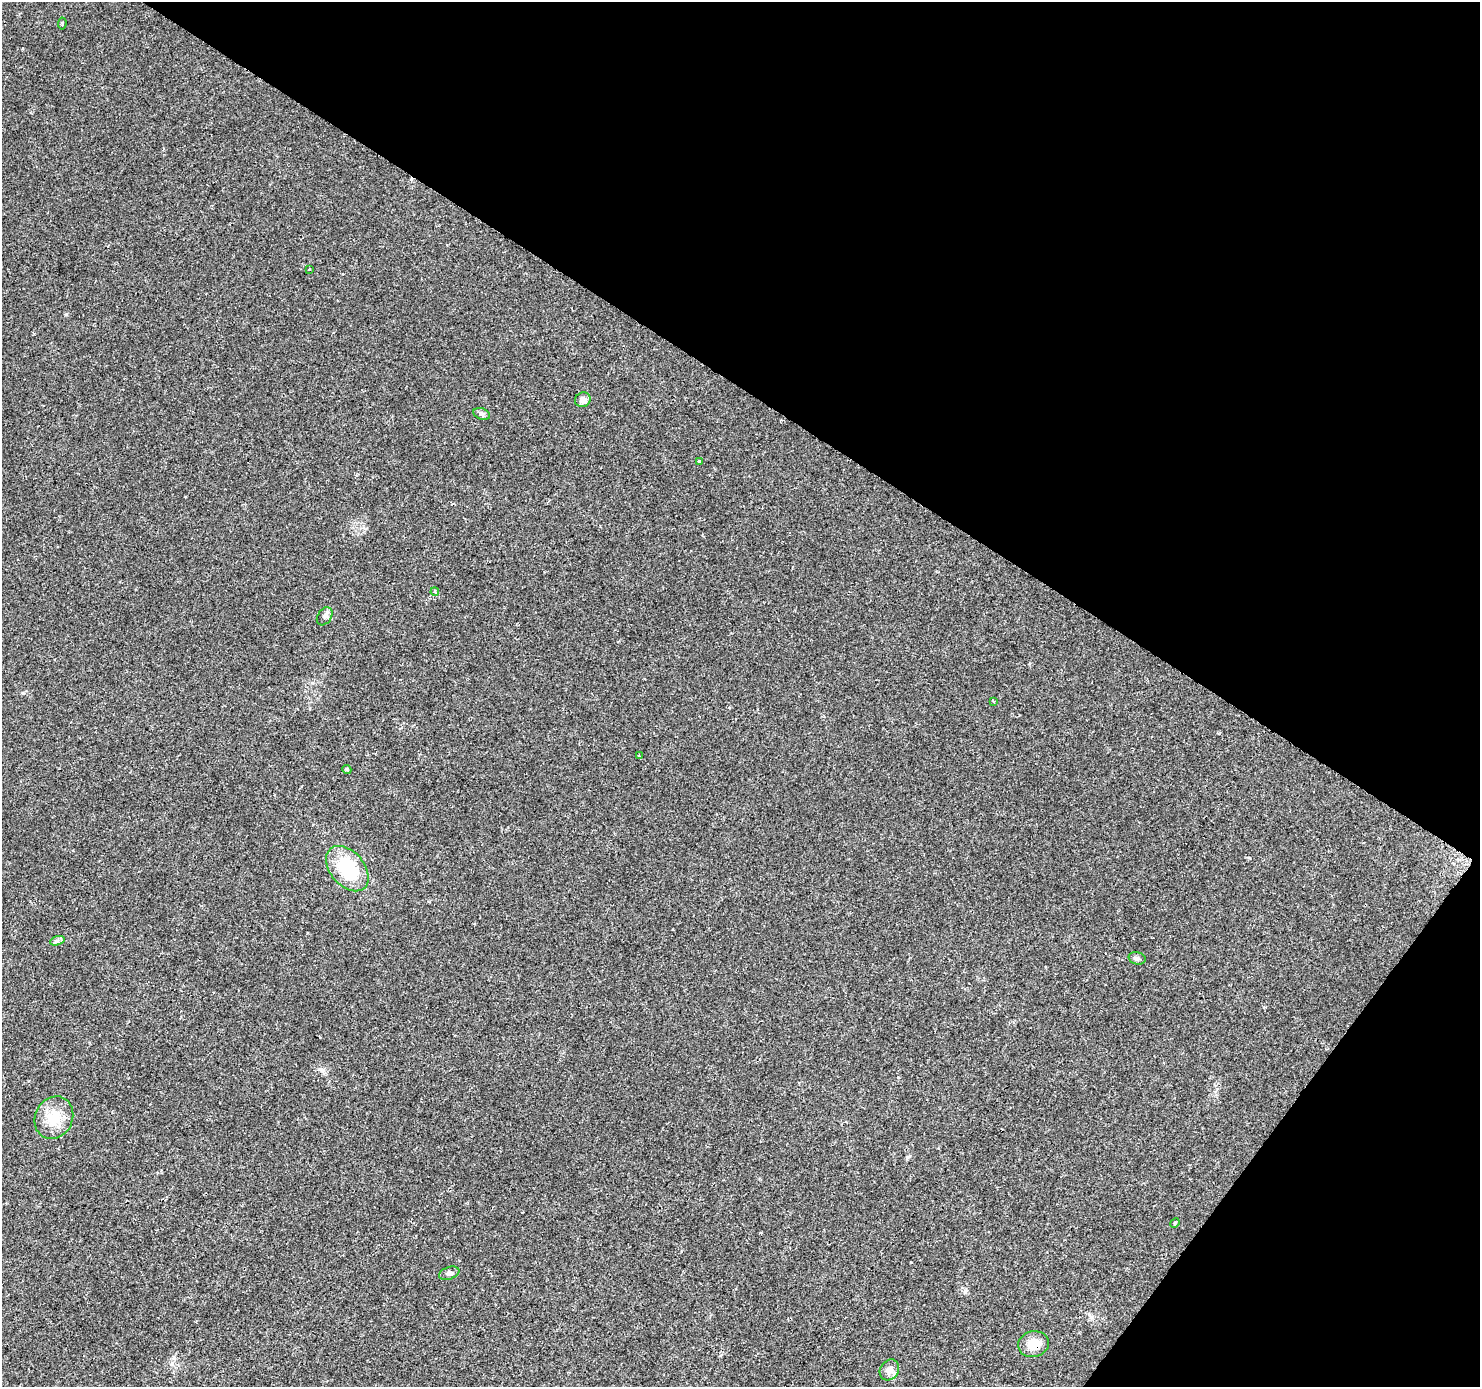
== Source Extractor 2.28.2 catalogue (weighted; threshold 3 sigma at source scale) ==
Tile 8 of 4 x 4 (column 4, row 2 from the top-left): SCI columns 4453-5930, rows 3032-4416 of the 5936 x 5993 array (HDU 1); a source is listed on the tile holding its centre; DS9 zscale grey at full resolution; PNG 1482 x 1389 px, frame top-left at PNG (2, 2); each listed source drawn as its Kron ellipse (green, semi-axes under 4 px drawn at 4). Shown black and unused: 33% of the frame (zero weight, under 2 of 3 exposures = <1% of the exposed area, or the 3 px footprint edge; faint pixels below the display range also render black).
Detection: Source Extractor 2.28.2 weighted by HDU 2 'WHT'; one run over the whole footprint, this tile lists its part. Background 0.0372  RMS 0.0044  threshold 0.0198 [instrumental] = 3 sigma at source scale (4.5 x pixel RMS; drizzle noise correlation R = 1.50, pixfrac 1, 0.0396/0.0396 arcsec/px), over >= 5 px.
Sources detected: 19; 1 cosmic-ray / hot-pixel residue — neither listed nor drawn; the other 18 listed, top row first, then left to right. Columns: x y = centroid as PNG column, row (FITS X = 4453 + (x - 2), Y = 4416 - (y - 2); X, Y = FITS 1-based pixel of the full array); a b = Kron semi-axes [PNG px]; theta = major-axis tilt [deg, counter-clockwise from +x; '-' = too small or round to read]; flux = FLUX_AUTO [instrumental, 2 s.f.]
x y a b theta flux
62 23 6 2 84 0.7
309 270 3 3 - 1.5
583 400 8 7 - 2.5
482 414 8 5 -20 1.1
699 461 3 3 - 3.7
435 592 4 3 - 0.51
325 616 10 7 57 1.4
993 701 4 2 - 0.36
639 756 3 3 - 2.2
347 769 4 3 - 0.74
347 869 26 17 -50 22
57 941 7 4 19 1
1137 958 8 6 -16 1.2
54 1118 22 18 63 10
1175 1223 5 4 - 0.5
449 1273 10 6 20 1.3
1033 1344 15 13 14 7
889 1370 11 9 54 2.4
Overlapping masked pixels (flux is a lower limit): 1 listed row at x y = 1033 1344
Unlisted compact peaks at least as high as the median listed source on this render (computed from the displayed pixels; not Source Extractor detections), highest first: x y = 320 1069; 66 314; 965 1292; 23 693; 907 1157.